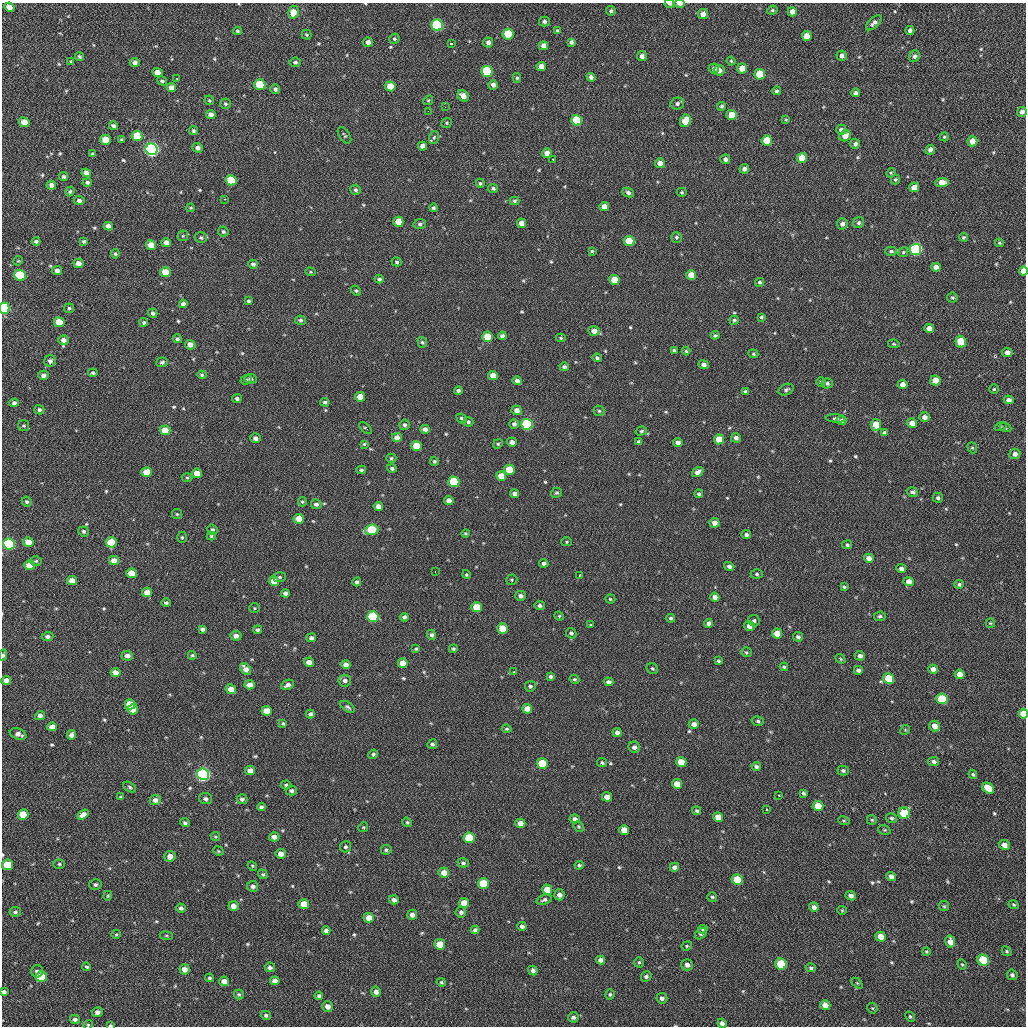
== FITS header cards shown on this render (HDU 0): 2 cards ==
NAXIS1  =                 1024 / length of data axis 1
NAXIS2  =                 1024 / length of data axis 2

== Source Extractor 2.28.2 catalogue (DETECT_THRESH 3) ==
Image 1024 x 1024 px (HDU 0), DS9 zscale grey, 1 PNG px = 1 image px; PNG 1028 x 1028 px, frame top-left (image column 1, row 1024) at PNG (2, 3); each listed source drawn as its Kron ellipse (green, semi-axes under 4 px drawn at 4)
Background 49.3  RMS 11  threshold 31.5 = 3 sigma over >= 5 px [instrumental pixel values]
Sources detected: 577; of the 577, the 500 brightest by FLUX_AUTO listed and drawn (77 fainter detections omitted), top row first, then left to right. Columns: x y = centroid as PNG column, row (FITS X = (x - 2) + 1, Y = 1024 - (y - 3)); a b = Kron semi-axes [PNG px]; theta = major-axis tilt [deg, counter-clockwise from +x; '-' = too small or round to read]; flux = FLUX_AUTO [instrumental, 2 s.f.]
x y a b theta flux
669 4 5 3 - 1500
680 4 5 3 - 3200
9 7 5 4 - 4100
772 10 5 4 - 940
611 11 5 4 - 1100
293 12 6 5 - 6800
792 12 4 4 - 4200
703 14 5 5 - 4400
544 21 5 5 - 1700
874 23 9 5 42 2400
437 25 6 5 - 83000
557 30 4 3 - 830
237 31 4 3 - 980
910 31 4 4 - 2100
508 34 5 5 - 25000
306 35 5 5 - 970
807 36 5 5 - 7100
394 39 5 5 - 1100
368 42 5 4 - 2900
488 42 5 5 - 2100
571 42 4 4 - 2100
451 44 3 3 - 2100
543 46 4 4 - 4300
642 56 5 5 - 3000
842 56 5 5 - 2400
914 56 6 5 - 2000
79 57 5 4 - 1300
71 61 3 3 - 2000
731 61 4 4 - 1000
135 62 5 4 - 2600
295 62 6 4 8 1700
541 66 5 4 - 5900
714 68 5 5 - 2500
742 69 5 5 - 8500
719 70 5 5 - 3700
487 71 5 5 - 52000
158 72 5 4 - 4900
760 74 5 5 - 20000
591 77 4 4 - 2600
517 78 5 4 - 1100
177 79 3 2 - 810
162 81 5 4 - 1400
260 85 5 5 - 29000
493 85 5 4 - 3000
390 86 5 5 - 11000
171 88 5 4 - 4700
275 89 5 4 - 1600
776 91 4 4 - 1300
856 93 4 4 - 2200
463 96 6 5 - 5000
209 100 5 4 - 1000
428 100 5 4 - 950
226 104 5 5 - 1100
677 104 7 6 - 2100
722 106 4 4 - 1300
445 107 2 2 - 2800
428 111 3 2 - 820
1022 112 5 4 - 2800
211 114 5 4 - 3800
731 115 5 5 - 12000
576 120 5 5 - 31000
786 120 4 3 - 820
685 121 6 5 - 12000
24 122 5 4 - 8400
446 123 6 4 39 960
113 126 4 4 - 2200
841 130 5 5 - 2200
193 131 4 4 - 1200
344 135 9 5 -56 1200
137 136 5 5 - 19000
845 136 6 5 - 6100
434 137 6 5 - 1200
944 137 4 4 - 1100
105 140 5 5 - 14000
122 140 4 3 - 1400
767 141 5 5 - 19000
972 141 5 5 - 6400
855 144 5 5 - 1900
422 146 4 4 - 4600
198 148 5 4 - 2600
152 149 6 6 - 260000
930 150 5 4 - 2500
547 153 5 4 - 5300
93 154 4 4 - 1700
802 158 5 5 - 11000
553 159 3 3 - 920
725 159 5 5 - 2300
660 163 5 5 - 4900
744 169 5 4 - 2500
86 173 5 4 - 3900
891 173 5 4 - 820
64 177 4 4 - 1500
895 179 5 4 - 1000
231 180 5 5 - 28000
87 182 5 4 - 1600
480 183 4 4 - 1000
942 183 7 4 3 8100
51 185 5 4 - 2800
914 187 5 5 - 6500
493 188 5 4 - 1500
355 190 5 5 - 1600
70 191 5 4 - 1200
682 192 5 4 - 990
628 193 6 4 -25 1900
225 199 3 2 - 850
79 200 5 4 - 2200
515 201 5 4 - 1300
604 207 5 4 - 5600
191 208 4 3 - 800
433 208 4 4 - 1200
398 222 5 5 - 13000
521 223 5 4 - 6700
859 223 6 5 - 1600
420 224 6 5 - 1700
842 224 6 5 - 2900
108 226 4 4 - 4400
223 231 5 5 - 1400
183 236 5 5 - 1000
676 237 5 5 - 1300
963 237 4 4 - 1000
201 238 6 5 - 1400
36 241 4 3 - 1500
84 241 4 4 - 1300
629 241 5 5 - 17000
166 243 5 4 - 5000
999 243 4 3 - 860
151 245 5 5 - 7500
915 249 6 5 - 140000
592 251 4 4 - 900
891 251 6 4 -2 1500
903 252 5 4 - 1000
115 254 4 4 - 1100
18 261 5 4 - 820
397 262 5 4 - 1300
79 263 5 4 - 4900
253 264 5 4 - 1800
936 267 5 4 - 4400
57 271 5 4 - 3700
1024 271 5 4 - 8000
165 272 5 5 - 15000
310 272 5 4 - 960
20 275 6 5 - 39000
691 275 5 5 - 11000
379 279 4 4 - 1400
614 280 5 5 - 15000
759 282 4 4 - 1200
356 291 5 4 - 1100
952 297 5 5 - 1100
249 301 4 4 - 1200
183 304 4 4 - 2800
4 308 5 5 - 83000
69 308 5 5 - 1300
153 313 5 4 - 1600
761 317 4 3 - 1000
300 320 5 4 - 1500
734 320 5 4 - 1100
59 322 5 5 - 16000
144 322 4 4 - 1400
929 328 5 4 - 6200
594 331 5 5 - 4600
715 335 4 4 - 1100
502 336 4 4 - 2400
487 337 5 5 - 14000
561 338 5 4 - 840
177 339 5 4 - 1500
64 340 5 4 - 3600
422 342 5 4 - 1100
961 342 6 5 - 15000
894 344 6 4 -11 830
190 345 5 4 - 4400
674 350 4 3 - 1300
686 351 4 4 - 970
1007 352 5 4 - 3500
753 354 5 4 - 850
597 358 4 3 - 1300
50 361 6 5 - 2600
162 362 6 5 - 1500
704 364 5 4 - 3000
564 367 4 4 - 1700
93 373 4 4 - 1400
44 375 5 4 - 2900
202 375 4 4 - 1100
493 375 5 4 - 5700
251 379 6 5 - 1900
246 380 6 4 19 1200
935 380 5 5 - 9700
517 381 4 4 - 2500
821 382 5 4 - 1000
827 383 5 5 - 1600
902 384 5 5 - 4200
994 389 5 5 - 950
458 390 4 3 - 1700
786 390 8 5 23 1700
745 391 4 3 - 1000
360 397 5 4 - 8400
237 399 5 4 - 1900
1009 400 5 4 - 2900
325 402 4 3 - 1300
14 403 4 4 - 1900
39 410 5 4 - 1500
517 410 5 4 - 4000
599 411 5 5 - 1200
924 417 5 5 - 3600
462 418 5 4 - 1300
835 418 9 4 -5 1300
842 420 5 5 - 1800
468 422 5 4 - 1500
912 423 5 5 - 5000
514 424 5 5 - 1800
527 424 5 5 - 76000
24 425 5 5 - 1200
405 425 5 5 - 1700
876 425 6 5 - 12000
1001 426 6 4 18 950
366 428 7 3 -40 800
1005 428 6 4 -20 980
425 429 4 4 - 2900
165 430 5 5 - 12000
641 431 6 4 18 1100
884 432 4 4 - 1600
397 437 5 4 - 4300
255 438 5 4 - 2800
736 438 5 5 - 2900
719 439 5 5 - 13000
512 442 5 4 - 3500
639 442 4 4 - 2400
678 443 4 4 - 2800
364 444 3 3 - 930
498 444 5 4 - 930
416 446 5 5 - 15000
972 448 6 4 -68 1000
1015 454 5 5 - 3300
391 458 5 4 - 1100
434 461 4 4 - 1100
392 468 5 4 - 1600
361 470 5 4 - 1300
509 470 5 5 - 17000
147 472 5 5 - 15000
698 472 6 4 34 3500
197 473 5 4 - 8000
501 476 5 5 - 11000
187 478 5 3 - 870
454 482 5 5 - 43000
912 492 6 5 - 1900
556 493 5 4 - 1100
515 494 4 4 - 3200
699 494 4 3 - 1400
938 498 5 5 - 1600
449 500 5 4 - 4400
27 502 5 4 - 1400
302 502 5 4 - 880
316 504 5 5 - 2200
378 506 5 4 - 4700
177 514 5 5 - 930
299 519 5 5 - 9300
714 523 5 5 - 4400
212 530 5 5 - 1600
372 530 6 5 - 39000
84 531 5 5 - 1600
465 533 4 3 - 950
746 535 5 4 - 1800
211 536 4 4 - 850
182 537 5 5 - 1100
28 542 5 4 - 7400
111 542 5 5 - 22000
567 542 5 4 - 880
9 544 6 5 - 130000
847 545 5 4 - 1400
869 558 5 4 - 4300
114 560 5 4 - 6200
36 561 6 5 - 980
544 563 4 4 - 2200
29 565 5 5 - 10000
729 566 5 4 - 2100
901 569 5 4 - 3100
435 572 3 2 - 2100
132 573 5 4 - 13000
757 574 6 5 - 1300
466 575 4 4 - 910
579 575 3 3 - 1400
279 577 6 5 - 1100
72 580 5 4 - 6400
512 580 6 5 - 1000
274 581 5 5 - 11000
909 581 5 4 - 4600
357 582 4 4 - 1600
959 584 5 4 - 1400
844 587 3 3 - 1000
147 592 5 4 - 6600
285 593 4 4 - 2200
520 596 5 5 - 2300
715 597 5 4 - 4000
610 599 5 4 - 880
166 603 5 4 - 1500
540 605 5 5 - 1500
477 607 5 5 - 18000
255 608 5 4 - 830
559 616 5 4 - 800
880 616 6 4 9 1500
373 617 5 5 - 56000
404 617 4 4 - 1800
671 618 4 4 - 1200
754 621 6 5 - 1600
708 623 4 4 - 2500
990 623 5 4 - 800
590 625 3 3 - 2400
749 626 5 5 - 4100
502 628 5 5 - 12000
202 629 4 4 - 1700
257 630 4 4 - 1700
571 633 5 5 - 1300
777 633 5 5 - 11000
431 635 5 4 - 1700
48 636 6 4 2 2400
236 636 5 5 - 3000
798 637 5 4 - 1800
311 638 5 4 - 1800
416 649 4 4 - 900
453 649 4 4 - 1200
746 652 5 5 - 1000
3 655 5 3 - 2300
192 655 4 4 - 1000
127 656 6 5 - 2700
860 656 5 4 - 2700
841 659 5 4 - 830
718 661 3 3 - 1200
309 662 5 4 - 4300
403 663 5 4 - 6700
346 665 4 4 - 3600
784 667 4 4 - 1100
652 668 6 5 - 1100
246 669 7 4 -51 4500
933 669 5 4 - 4600
858 670 4 4 - 2200
514 672 3 2 - 1300
116 673 5 4 - 5200
960 674 5 4 - 6800
550 676 4 4 - 1600
574 679 5 4 - 940
889 679 5 5 - 29000
6 680 5 4 - 5600
345 681 6 6 - 2300
609 682 5 4 - 2300
250 685 5 4 - 4100
288 685 7 5 24 2700
530 686 5 5 - 1600
231 689 5 4 - 6700
942 699 5 5 - 35000
130 704 5 5 - 17000
348 707 8 4 -34 1600
133 709 5 5 - 6900
527 709 5 4 - 7300
267 711 5 5 - 9700
310 714 4 4 - 2100
1024 714 5 4 - 13000
40 716 5 4 - 2600
758 721 6 5 - 1300
283 723 4 4 - 1100
694 724 5 4 - 3600
934 726 5 5 - 5000
52 727 5 4 - 5000
507 729 5 3 - 1100
905 730 5 4 - 850
617 732 5 4 - 2600
18 734 8 5 -19 3700
71 735 5 4 - 2700
432 744 5 4 - 1600
634 747 6 5 - 2700
373 754 5 4 - 1200
934 761 5 4 - 1800
681 762 5 5 - 13000
542 763 5 5 - 20000
602 763 5 4 - 1100
756 766 4 4 - 1600
250 770 5 4 - 4800
843 771 5 4 - 1600
203 774 6 6 - 260000
973 774 4 4 - 1100
677 784 5 5 - 9500
286 785 5 4 - 1200
130 787 7 4 -29 1300
988 788 6 5 - 15000
291 790 5 5 - 1700
803 793 4 3 - 1200
779 796 3 3 - 1500
121 797 3 3 - 940
607 797 5 4 - 5800
206 799 6 5 - 2100
242 799 5 5 - 1900
155 800 5 5 - 3100
818 806 5 5 - 14000
261 807 4 4 - 1800
767 809 3 3 - 2500
697 811 4 3 - 1300
904 813 6 6 - 31000
23 814 5 5 - 14000
83 815 6 4 34 4200
718 817 5 4 - 7900
892 818 5 5 - 1200
575 819 5 4 - 2900
872 820 5 5 - 1000
844 821 6 4 -18 870
407 822 5 4 - 1100
185 823 5 4 - 1600
520 823 5 4 - 6600
579 826 6 4 -47 1000
363 827 5 4 - 800
624 830 5 5 - 8300
884 830 6 4 -19 880
215 837 4 4 - 830
274 837 5 4 - 3600
469 838 5 5 - 27000
1004 845 5 4 - 4500
345 847 6 5 - 1300
386 850 5 5 - 1500
218 851 6 4 -23 900
281 854 5 5 - 5200
170 856 6 5 - 4500
463 863 6 4 -17 1600
59 864 6 5 - 1100
8 865 5 5 - 18000
579 865 4 3 - 1100
252 866 5 4 - 830
674 867 4 4 - 3000
444 872 5 5 - 6300
263 874 5 4 - 1100
891 876 5 4 - 3300
737 880 5 5 - 20000
483 883 5 5 - 30000
95 884 6 5 - 1400
253 886 5 5 - 2200
547 890 5 5 - 9300
559 895 6 5 - 3500
108 896 5 4 - 850
851 896 5 4 - 3100
712 897 5 5 - 1100
394 900 5 4 - 3000
544 900 8 5 18 1800
464 903 5 5 - 8900
304 904 5 5 - 12000
1014 905 5 4 - 980
233 906 5 5 - 4800
944 906 5 5 - 930
814 907 5 4 - 3300
181 908 4 4 - 1800
842 910 4 4 - 800
15 912 6 5 - 1500
461 912 5 5 - 2000
412 915 5 5 - 3300
369 918 5 5 - 8100
522 926 4 4 - 1900
703 929 5 4 - 980
475 930 4 4 - 2000
326 931 4 4 - 2600
116 934 5 4 - 860
701 934 7 4 40 1500
166 936 6 3 -8 830
881 937 5 4 - 8500
950 942 6 5 - 5200
440 944 5 5 - 15000
687 946 5 4 - 860
1007 951 5 4 - 970
926 952 4 4 - 910
601 960 4 4 - 3100
983 960 6 5 - 36000
639 962 5 4 - 1100
781 964 6 5 - 36000
962 964 5 4 - 820
687 965 6 5 - 2900
87 967 4 4 - 1100
270 967 5 5 - 1900
811 968 5 4 - 1400
184 969 5 5 - 4600
533 970 5 4 - 2200
37 971 6 6 - 2100
1012 975 6 5 - 2000
646 976 5 5 - 1700
41 977 5 5 - 25000
209 978 4 4 - 1100
224 981 5 4 - 5900
275 981 4 4 - 3600
441 982 4 4 - 830
857 983 6 4 -44 820
4 992 4 4 - 1900
376 992 5 4 - 3000
239 994 5 5 - 1200
610 994 5 4 - 1200
319 996 4 4 - 1500
662 998 5 5 - 2400
825 1005 5 4 - 9400
327 1006 5 5 - 3900
872 1008 5 5 - 810
97 1012 5 5 - 2900
266 1015 5 4 - 1400
910 1016 5 4 - 1000
573 1017 5 5 - 2000
75 1019 5 4 - 1700
722 1023 5 4 - 2700
88 1025 5 4 - 870
110 1025 4 3 - 790
At the frame edge (FLAGS 8, measured only in part): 10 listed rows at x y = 669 4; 680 4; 1024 271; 4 308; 3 655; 1024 714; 4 992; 722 1023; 88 1025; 110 1025
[77 fainter detections neither listed nor drawn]